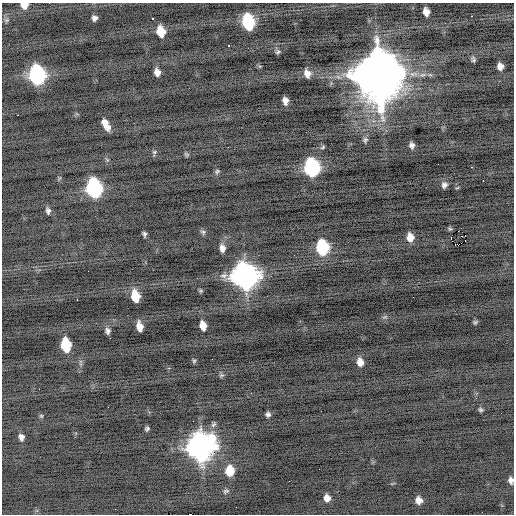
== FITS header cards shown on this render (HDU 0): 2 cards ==
NAXIS1  =                  512 / Axis length
NAXIS2  =                  512 / Axis length

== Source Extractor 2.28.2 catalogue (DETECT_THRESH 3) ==
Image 512 x 512 px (HDU 0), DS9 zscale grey, 1 PNG px = 1 image px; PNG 516 x 516 px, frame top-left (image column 1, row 512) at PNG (2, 3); no overlay
Background -0.533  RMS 0.8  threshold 2.4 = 3 sigma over >= 5 px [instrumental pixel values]
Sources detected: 75; all 75 listed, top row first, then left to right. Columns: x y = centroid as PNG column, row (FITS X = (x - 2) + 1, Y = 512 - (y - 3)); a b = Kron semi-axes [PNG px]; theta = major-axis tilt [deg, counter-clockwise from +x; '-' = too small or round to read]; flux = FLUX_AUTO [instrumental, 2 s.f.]
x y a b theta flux
24 5 7 6 - 490
426 12 7 5 -80 390
471 16 3 2 - 79
94 18 5 5 - 180
153 19 3 2 - 78
7 20 7 6 - 110
248 22 11 8 -78 5300
161 31 9 7 -76 1100
229 45 3 3 - 470
278 52 7 5 49 100
473 59 7 5 -75 130
260 66 5 3 - 55
500 66 6 6 - 350
157 72 7 5 -76 350
307 74 8 6 -68 390
378 74 17 14 -82 440000
37 75 11 9 -80 13000
285 101 7 5 -79 330
18 115 3 2 - 76
106 125 11 6 -63 530
365 140 7 7 - 140
412 145 6 5 - 210
323 147 6 4 28 76
154 152 7 5 -20 100
186 154 6 5 - 86
471 167 3 2 - 99
311 168 11 8 -79 11000
217 171 7 5 39 99
483 181 2 2 - 100
444 185 8 7 - 210
94 188 11 8 -79 12000
457 188 5 3 - 52
48 211 8 5 -76 170
450 229 7 5 -6 38
458 231 2 2 - 83
203 232 7 6 - 120
144 234 5 4 - 120
465 235 2 2 - 19000
461 236 2 2 - 28
410 237 8 7 - 510
451 237 3 2 - 290
465 241 2 2 - 20
455 244 3 2 - 190
458 245 3 2 - 140
222 248 10 7 -81 300
322 248 10 8 -81 5300
88 271 2 2 - 39
245 276 12 11 - 51000
201 291 6 5 - 76
135 296 10 7 -79 1300
77 299 3 2 - 61
385 317 9 4 22 110
475 322 6 4 16 95
139 326 9 5 -79 550
203 326 8 6 -77 600
108 331 8 6 -73 190
110 338 2 2 - 130
66 345 10 7 -81 2600
194 361 6 5 - 84
360 362 9 7 -78 460
221 375 7 5 19 100
481 410 6 4 -32 100
321 411 2 2 - 31
268 414 6 5 - 150
41 416 6 5 - 75
147 429 4 4 - 100
21 437 8 6 -81 230
200 447 12 11 - 61000
230 471 9 7 89 1300
511 480 7 5 -77 230
226 491 8 6 15 110
327 498 8 7 - 370
419 500 7 6 - 350
236 507 2 2 - 44
189 514 3 2 - 6600
At the frame edge (FLAGS 8, measured only in part): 3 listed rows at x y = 24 5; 511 480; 189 514